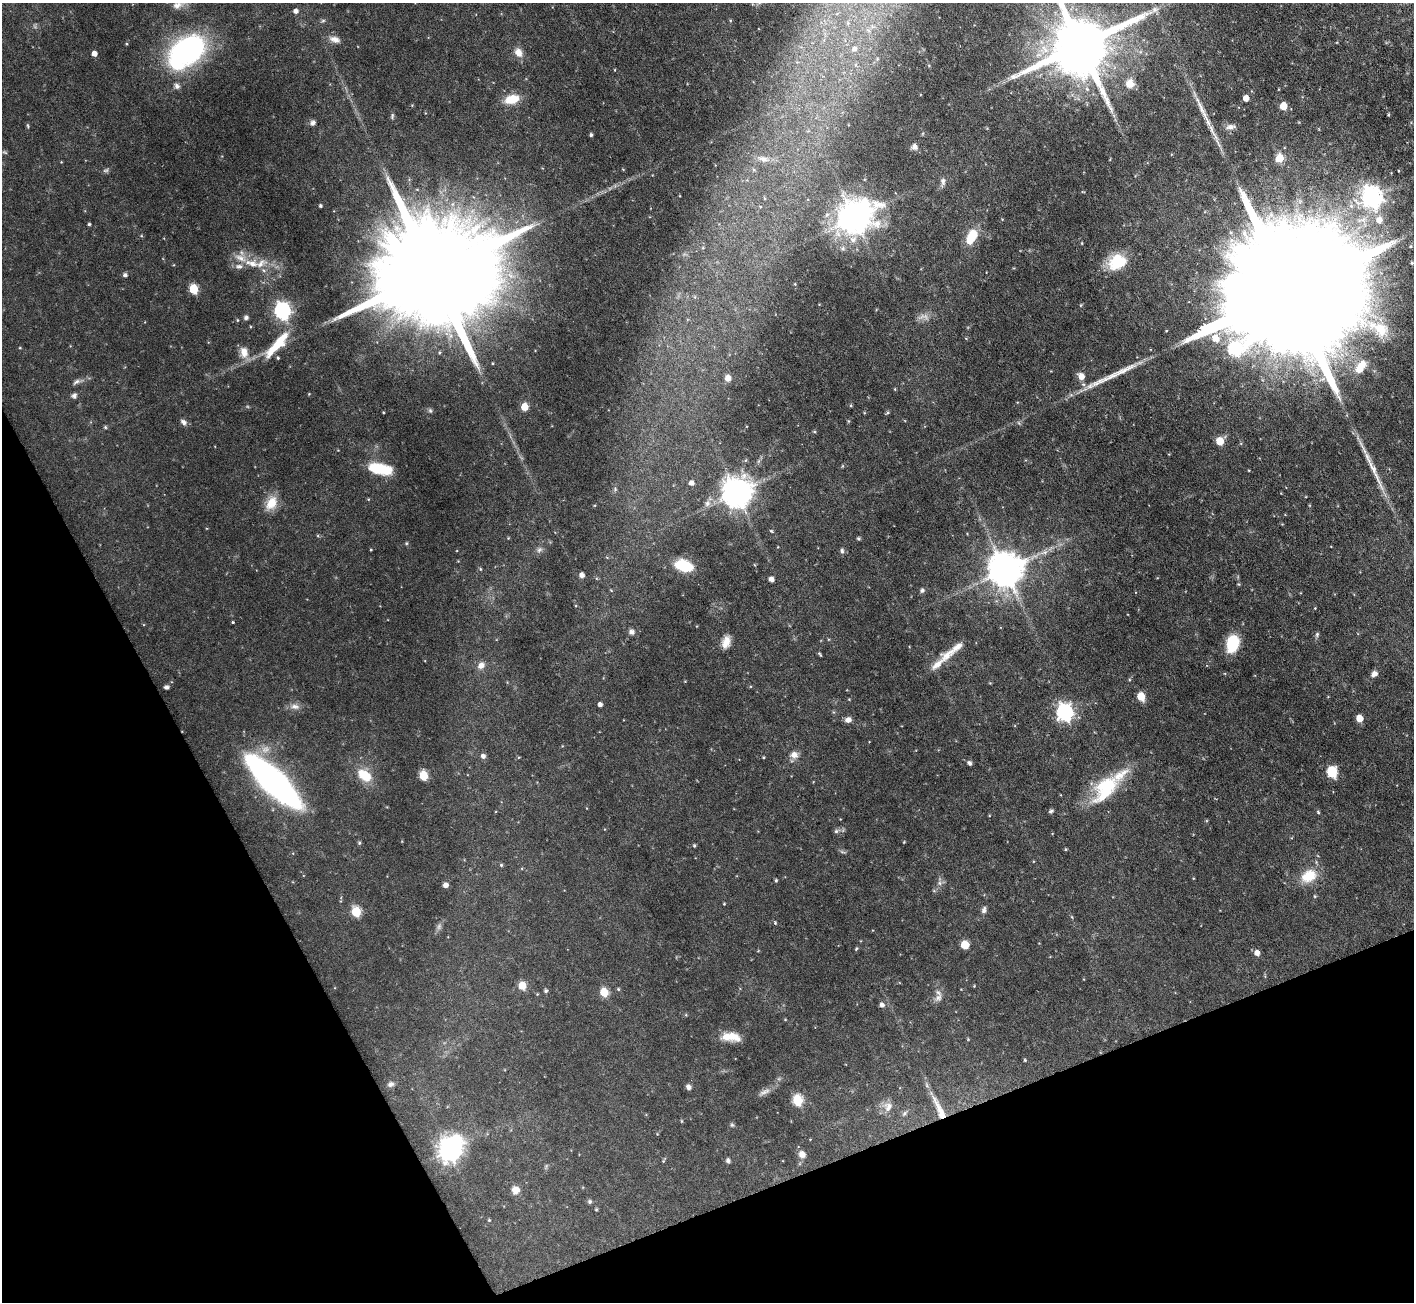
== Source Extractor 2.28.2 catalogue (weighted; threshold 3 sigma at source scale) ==
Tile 14 of 4 x 4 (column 2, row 4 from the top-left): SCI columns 1413-2824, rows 285-1584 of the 5647 x 5633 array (HDU 1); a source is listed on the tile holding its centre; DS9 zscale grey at full resolution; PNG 1416 x 1304 px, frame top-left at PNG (2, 3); no overlay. Shown black and unused: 22% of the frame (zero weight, under 3 of 6 exposures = <1% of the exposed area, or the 3 px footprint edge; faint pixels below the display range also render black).
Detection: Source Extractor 2.28.2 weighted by HDU 2 'WHT'; one run over the whole footprint, this tile lists its part. Background 0.0568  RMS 0.0038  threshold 0.0157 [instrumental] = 3 sigma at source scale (4.09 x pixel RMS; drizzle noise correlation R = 1.36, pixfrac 0.8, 0.05/0.05 arcsec/px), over >= 5 px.
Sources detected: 177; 5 too faint to see at this stretch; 1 inside a brighter object's white glare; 3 long thin detections or spike segments (spike, bleed or trail) — not listed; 10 inside a brighter listed object's ellipse — not listed separately; the other 158 listed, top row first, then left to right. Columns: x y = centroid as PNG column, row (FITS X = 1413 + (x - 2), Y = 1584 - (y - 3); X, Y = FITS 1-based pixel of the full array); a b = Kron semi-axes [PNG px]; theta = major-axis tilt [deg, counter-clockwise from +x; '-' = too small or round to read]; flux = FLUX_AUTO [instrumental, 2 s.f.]
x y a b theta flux
178 5 20 9 20 3
1155 10 10 8 28 1.8
296 11 5 5 - 1.4
848 23 6 6 - 0.73
872 27 7 4 19 0.82
335 39 15 8 -17 2.4
127 44 5 3 - 0.33
1080 45 19 18 - 3700
854 49 8 7 - 2.2
187 50 32 21 26 78
518 52 12 9 -57 2.9
94 54 5 4 - 2.3
877 59 6 5 - 0.67
1129 84 9 8 - 5
177 86 9 7 -61 1.2
1246 98 5 4 - 3.7
512 99 15 9 14 8.1
1283 106 5 5 - 7.8
1201 108 38 6 -65 5.4
1388 115 4 3 - 0.39
392 116 8 5 81 0.63
313 123 7 6 - 1.1
27 126 7 3 -80 0.43
1231 127 15 6 9 1.6
591 135 4 3 - 0.67
914 147 7 7 - 1.5
5 152 8 2 -21 0.35
1279 158 5 5 - 10
763 159 18 8 -17 3.2
943 182 14 7 82 1.5
1371 197 8 8 - 220
764 198 5 3 - 0.37
320 206 3 3 - 0.61
855 218 12 11 - 520
1379 220 7 7 - 3.7
89 224 3 3 - 0.5
972 236 17 9 61 9
1231 240 8 6 -15 1.6
1082 243 4 3 - 0.28
703 248 5 3 - 0.38
1117 262 20 15 26 12
252 263 23 12 -16 7.2
431 274 61 22 22 20000
125 275 6 5 - 0.79
193 289 6 5 - 17
1287 293 108 24 22 42000
1081 305 5 3 - 0.35
282 311 7 6 - 110
246 317 6 6 - 0.96
237 320 5 3 - 0.34
1381 329 27 19 -42 11
277 345 42 11 48 12
20 348 4 3 - 0.26
244 352 16 11 -82 3.9
1360 367 21 11 57 6.5
1081 376 8 7 - 3.1
728 378 5 5 - 2.8
76 382 11 6 32 1.2
74 396 8 7 - 0.99
524 407 5 5 - 7.7
430 410 7 5 -63 0.59
888 413 6 4 33 0.47
848 421 6 4 -90 0.34
183 422 9 6 -43 1.3
105 427 5 4 - 0.45
814 432 5 3 - 0.4
1220 441 5 5 - 8.3
380 469 24 10 -11 13
691 483 6 5 - 1.6
737 493 9 9 - 600
271 503 20 13 62 5.8
707 503 10 8 73 1.8
771 531 5 4 - 0.41
858 538 4 4 - 0.59
406 543 5 4 - 0.41
371 550 3 3 - 0.32
539 550 9 7 38 1.1
842 551 7 5 -75 0.73
1044 552 11 6 24 1.8
684 566 13 8 -16 19
480 569 5 4 - 0.4
1005 570 10 10 - 890
582 575 5 4 - 1.7
771 579 4 4 - 1.8
1239 584 6 4 -88 0.39
922 590 6 5 - 0.82
1315 608 3 3 - 0.23
233 622 3 3 - 0.45
631 632 8 7 - 1.2
1317 634 7 5 64 0.67
726 642 15 9 74 3.5
1233 643 18 12 75 12
820 654 7 3 -56 0.41
948 655 28 12 34 5.5
481 665 9 8 - 2.4
1374 674 7 6 - 1.6
166 687 5 4 - 0.87
1141 696 6 5 - 9.2
600 704 4 4 - 1.4
295 706 13 8 -5 2.1
1064 712 8 7 - 110
1359 718 5 5 - 6.5
848 720 8 6 14 1.8
794 755 10 9 - 2.5
483 756 5 5 - 1.3
969 763 5 4 - 1
1332 772 10 8 -75 9.1
364 775 19 12 -37 7.6
423 775 6 5 - 16
273 782 45 13 -44 210
1106 788 40 21 49 22
1051 811 5 4 - 0.77
1318 812 5 4 - 0.43
836 831 7 5 29 0.78
904 842 4 3 - 0.24
359 843 5 4 - 0.48
694 846 4 4 - 0.46
842 852 9 3 -13 0.61
501 865 5 4 - 0.45
1309 876 23 16 30 8.2
776 880 4 3 - 0.47
939 883 6 6 - 0.98
445 885 5 5 - 2
1315 896 5 4 - 0.41
724 904 5 3 - 0.26
984 910 9 6 74 1.2
356 912 6 5 - 19
1072 917 5 4 - 0.35
775 923 5 4 - 0.41
965 945 6 6 - 5.7
856 949 5 4 - 0.37
1257 953 6 5 - 2.5
522 986 5 5 - 9.6
974 986 4 4 - 0.27
546 991 5 5 - 0.65
604 992 5 5 - 11
938 998 13 9 47 2.3
882 1005 6 5 - 1.3
785 1019 5 3 - 0.26
727 1037 16 12 -1 4.8
1025 1060 4 4 - 0.36
391 1084 8 6 24 1.1
688 1087 7 6 - 1.1
764 1092 21 6 27 2
797 1100 6 5 - 24
888 1107 15 12 71 3
939 1109 37 8 -65 6.8
904 1114 9 5 62 0.78
682 1121 5 3 - 0.3
732 1125 6 5 - 0.54
449 1150 10 8 61 270
802 1154 9 8 - 2.4
728 1160 6 5 - 0.82
663 1161 5 4 - 0.34
515 1190 9 8 - 2.9
590 1202 5 5 - 0.63
596 1209 4 3 - 0.38
489 1220 4 4 - 0.36
Overlapping masked pixels (flux is a lower limit): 1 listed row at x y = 939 1109
Isophote crosses this tile's border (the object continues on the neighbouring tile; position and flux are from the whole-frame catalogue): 3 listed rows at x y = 178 5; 1080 45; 1287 293